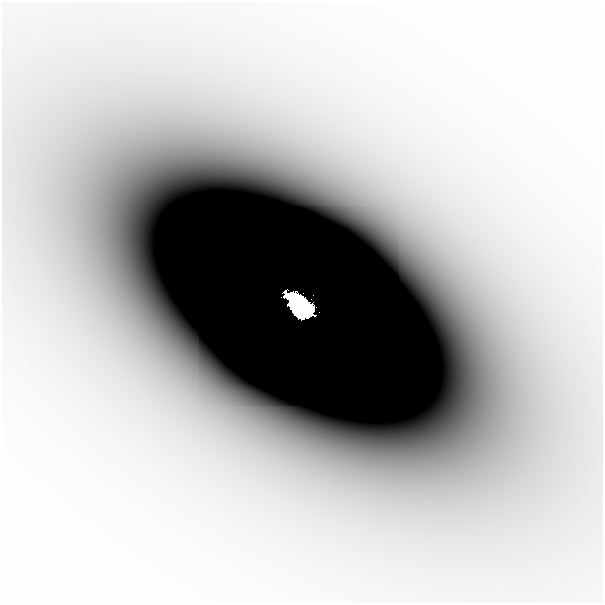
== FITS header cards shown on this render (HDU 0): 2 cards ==
NAXIS1  =                  601
NAXIS2  =                  601

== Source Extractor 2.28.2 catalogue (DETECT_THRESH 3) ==
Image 601 x 601 px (HDU 0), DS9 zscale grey, 1 PNG px = 1 image px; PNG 605 x 605 px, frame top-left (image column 1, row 601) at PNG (2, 2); no overlay
Background -3.47e-10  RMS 1.0e-10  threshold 3.09e-10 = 3 sigma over >= 5 px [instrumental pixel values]
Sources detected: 4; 1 with non-positive FLUX_AUTO (blend fragments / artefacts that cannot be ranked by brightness) is not listed; the other 3 listed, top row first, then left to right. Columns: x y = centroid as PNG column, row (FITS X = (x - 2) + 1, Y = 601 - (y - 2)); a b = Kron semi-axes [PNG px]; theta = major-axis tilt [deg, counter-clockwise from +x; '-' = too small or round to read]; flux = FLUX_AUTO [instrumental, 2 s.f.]
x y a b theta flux
313 295 2 2 - 2.2e-02
299 305 25 14 -40 3.0e+01
195 337 36 26 -48 3.3e-07
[1 non-positive-flux detection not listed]